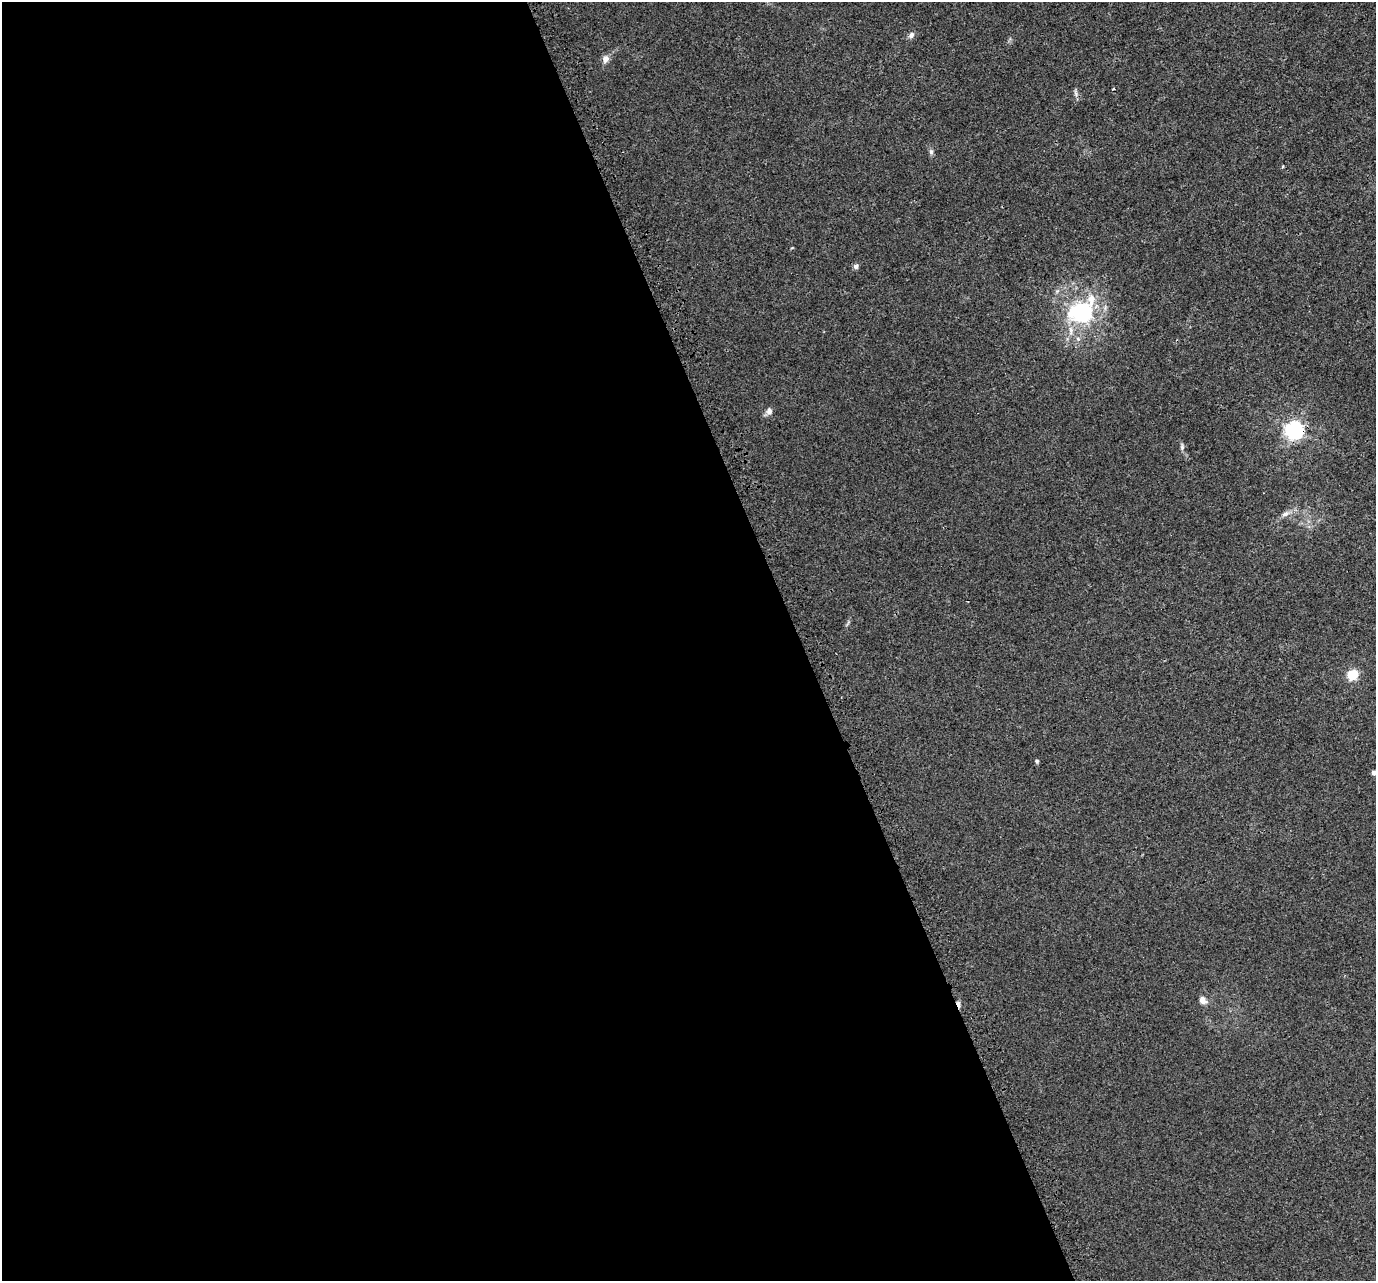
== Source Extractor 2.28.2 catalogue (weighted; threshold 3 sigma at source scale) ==
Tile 9 of 4 x 4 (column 1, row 3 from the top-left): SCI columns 77-1450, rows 1442-2720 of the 5654 x 5495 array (HDU 1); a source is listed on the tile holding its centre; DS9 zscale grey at full resolution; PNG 1378 x 1283 px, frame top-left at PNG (2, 2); no overlay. Shown black and unused: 58% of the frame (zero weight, under 3 of 4 exposures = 6% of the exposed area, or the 3 px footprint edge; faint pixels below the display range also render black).
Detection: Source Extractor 2.28.2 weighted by HDU 2 'WHT'; one run over the whole footprint, this tile lists its part. Background 0.00395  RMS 0.0025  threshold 0.0112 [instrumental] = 3 sigma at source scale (4.5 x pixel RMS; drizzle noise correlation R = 1.50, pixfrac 1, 0.0396/0.0396 arcsec/px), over >= 5 px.
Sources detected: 16; all 16 listed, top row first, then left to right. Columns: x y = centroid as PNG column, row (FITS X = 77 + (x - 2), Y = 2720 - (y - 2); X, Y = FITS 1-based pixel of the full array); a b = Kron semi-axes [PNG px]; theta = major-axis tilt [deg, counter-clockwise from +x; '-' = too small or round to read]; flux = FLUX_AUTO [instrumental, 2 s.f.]
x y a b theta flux
911 35 9 6 59 0.8
605 59 10 8 73 1.3
1076 93 11 4 -79 0.6
931 152 7 6 - 0.57
856 266 7 6 - 0.62
1057 291 5 5 - 0.44
1082 312 9 7 40 100
769 411 9 6 81 1.1
1294 430 7 7 - 96
1182 447 8 5 -90 0.56
1285 514 11 6 26 1.1
1352 675 5 5 - 16
1037 761 5 4 - 0.37
1374 773 4 4 - 0.81
1202 1000 9 7 -45 1.4
959 1004 9 4 -72 1.1
Overlapping masked pixels (flux is a lower limit): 2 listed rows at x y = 1294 430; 959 1004
Isophote crosses this tile's border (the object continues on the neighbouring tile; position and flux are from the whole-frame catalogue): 1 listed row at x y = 1374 773